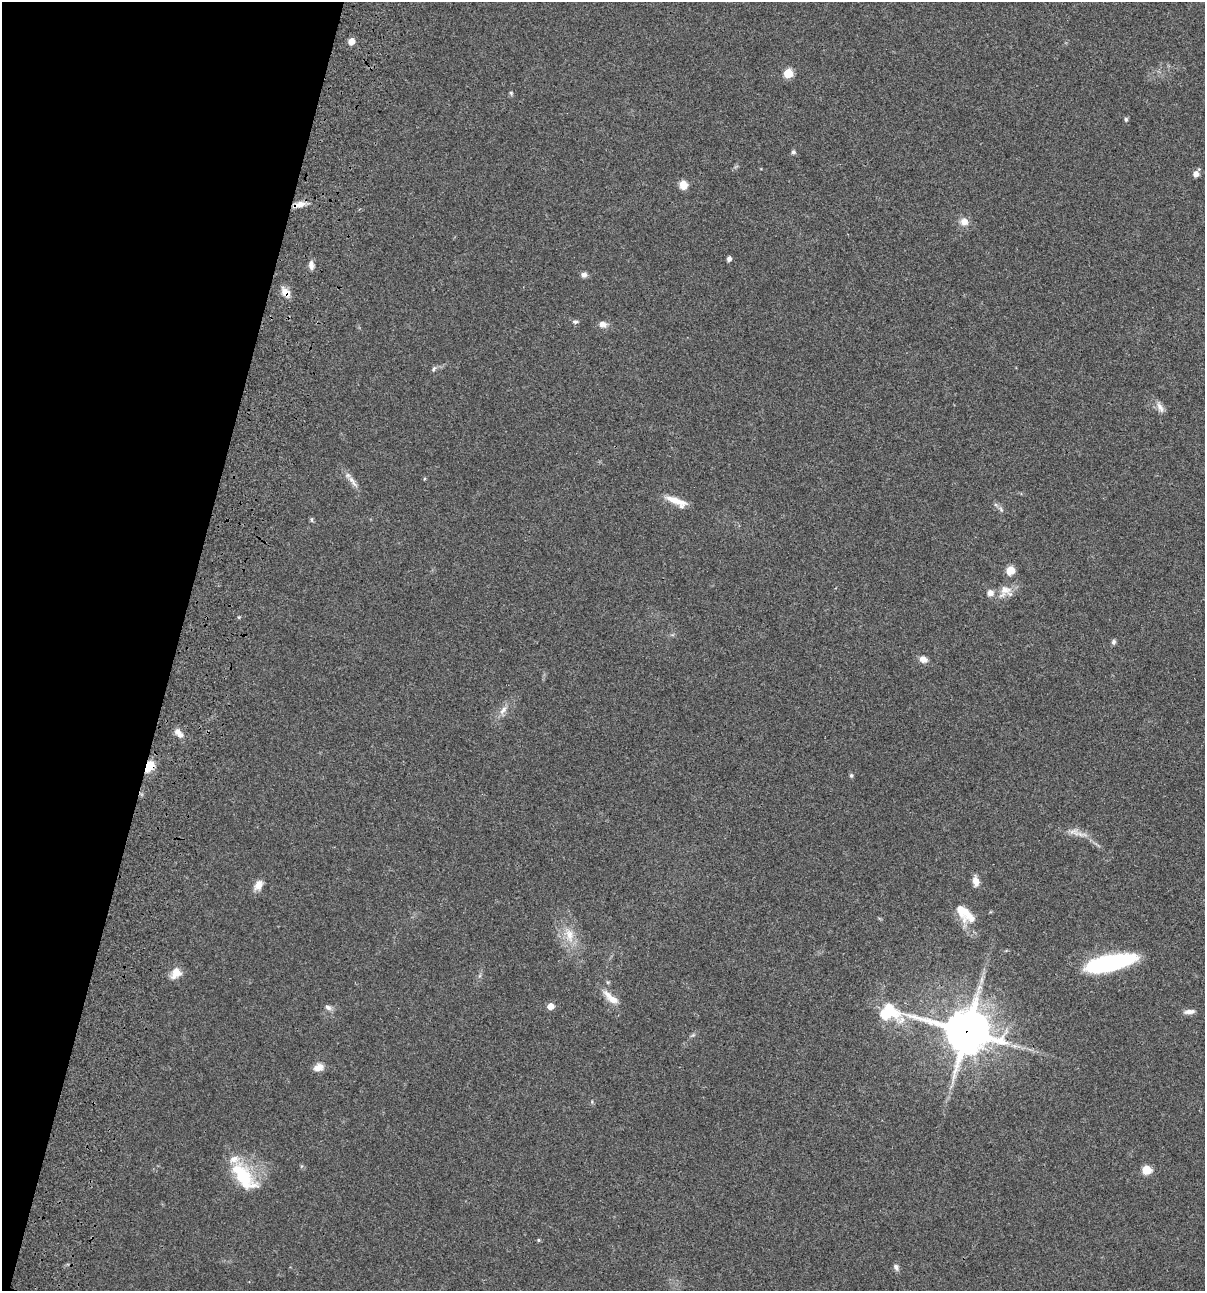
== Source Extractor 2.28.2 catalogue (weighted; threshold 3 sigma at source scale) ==
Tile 9 of 4 x 4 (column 1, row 3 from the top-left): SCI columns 235-1437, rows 1408-2696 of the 5405 x 5390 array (HDU 1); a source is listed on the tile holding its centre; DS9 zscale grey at full resolution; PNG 1207 x 1293 px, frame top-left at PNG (2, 2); no overlay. Shown black and unused: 15% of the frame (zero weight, under 3 of 4 exposures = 9% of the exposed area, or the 3 px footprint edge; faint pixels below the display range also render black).
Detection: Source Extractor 2.28.2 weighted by HDU 2 'WHT'; one run over the whole footprint, this tile lists its part. Background 0.0467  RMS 0.0052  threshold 0.0236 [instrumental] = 3 sigma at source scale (4.5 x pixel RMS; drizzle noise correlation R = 1.50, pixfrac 1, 0.05/0.05 arcsec/px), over >= 5 px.
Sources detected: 52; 5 inside a brighter listed object's ellipse — not listed separately; the other 47 listed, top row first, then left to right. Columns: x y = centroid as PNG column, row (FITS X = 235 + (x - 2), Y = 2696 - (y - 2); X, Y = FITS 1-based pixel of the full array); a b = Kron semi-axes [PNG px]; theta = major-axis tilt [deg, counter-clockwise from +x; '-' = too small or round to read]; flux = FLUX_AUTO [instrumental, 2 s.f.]
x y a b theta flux
351 41 5 5 - 6.2
788 73 6 5 - 17
511 93 5 4 - 0.64
1126 119 6 5 - 0.81
793 152 6 5 - 0.99
1196 174 7 5 56 3.7
683 185 10 9 - 4
299 204 16 7 11 3.8
964 222 10 9 - 3.7
729 259 4 4 - 1.9
311 265 10 6 -87 2.2
584 275 7 6 - 1.8
286 292 12 9 -45 4.5
575 322 8 4 -3 0.93
602 324 9 7 -7 2.9
434 369 9 4 56 0.98
1160 407 16 7 -62 2.9
424 479 5 3 - 0.43
353 483 15 5 -50 2.7
677 501 28 8 -23 6.9
1001 509 8 4 -54 1
312 520 7 4 83 0.67
1010 570 5 5 - 13
1005 590 23 14 51 6.7
1113 642 7 5 79 1.1
923 659 9 7 -18 2.9
503 710 14 6 55 3
179 733 14 7 -46 3.2
149 766 10 7 60 11
851 775 6 4 -75 0.79
1080 834 8 5 -45 1.8
976 881 11 7 -81 3.7
258 885 13 9 61 3.8
971 918 30 17 -16 8.4
569 935 21 10 -76 7.6
1109 963 47 14 13 64
176 973 15 11 53 4.9
608 995 17 9 -48 4.6
550 1006 5 5 - 6
328 1007 10 6 -33 1.6
1189 1012 15 6 5 2.5
966 1031 27 14 -14 1800
318 1067 13 9 23 3.6
1146 1170 6 5 - 16
244 1177 38 17 -51 25
538 1240 4 4 - 0.62
896 1267 9 6 -62 1.5
Overlapping masked pixels (flux is a lower limit): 4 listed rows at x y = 299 204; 286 292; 149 766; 966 1031